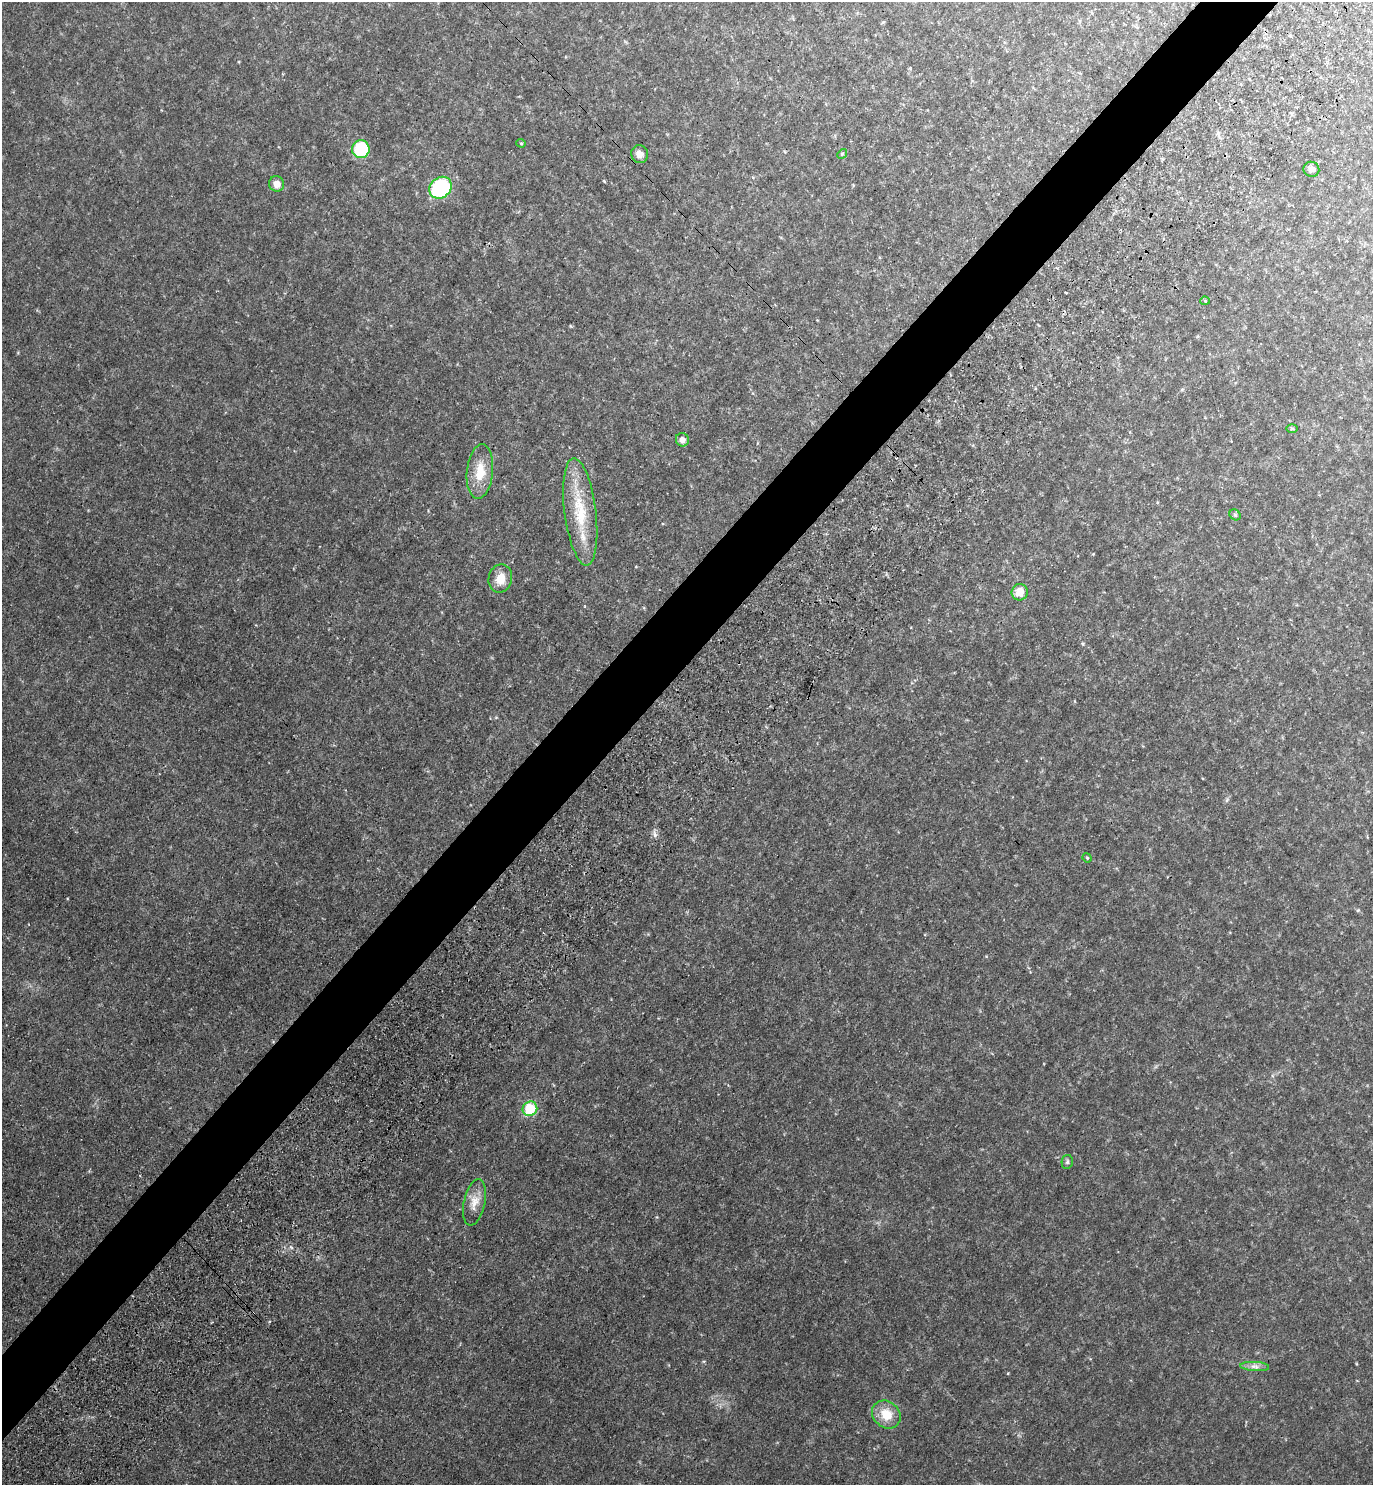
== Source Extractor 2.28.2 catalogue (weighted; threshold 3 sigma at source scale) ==
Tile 10 of 4 x 4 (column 2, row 3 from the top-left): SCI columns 1716-3086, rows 1574-3056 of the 6072 x 6068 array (HDU 1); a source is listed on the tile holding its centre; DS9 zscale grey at full resolution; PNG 1375 x 1487 px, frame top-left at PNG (2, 2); each listed source drawn as its Kron ellipse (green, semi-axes under 4 px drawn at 4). Shown black and unused: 5% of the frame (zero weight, under 3 of 4 exposures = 6% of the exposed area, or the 3 px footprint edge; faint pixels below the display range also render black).
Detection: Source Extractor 2.28.2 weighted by HDU 2 'WHT'; one run over the whole footprint, this tile lists its part. Background 0.0797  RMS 0.012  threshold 0.052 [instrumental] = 3 sigma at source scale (4.5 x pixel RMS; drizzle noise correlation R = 1.50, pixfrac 1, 0.05/0.05 arcsec/px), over >= 5 px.
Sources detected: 22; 1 cosmic-ray / hot-pixel residue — neither listed nor drawn; the other 21 listed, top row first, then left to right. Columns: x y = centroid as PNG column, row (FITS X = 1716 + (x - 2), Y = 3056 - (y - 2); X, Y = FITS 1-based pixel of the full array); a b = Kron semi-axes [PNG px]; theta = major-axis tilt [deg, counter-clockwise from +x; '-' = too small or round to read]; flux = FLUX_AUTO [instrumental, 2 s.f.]
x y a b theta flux
521 143 4 4 - 1
361 149 9 8 - 57
640 154 9 8 - 5.7
842 154 5 4 - 1.3
1311 169 8 7 - 4.3
276 184 8 7 - 7.7
440 188 12 10 41 90
1205 301 4 4 - 1.1
1292 428 6 4 0 1.5
682 440 7 6 - 5.8
480 472 27 13 84 23
580 512 54 15 -83 48
1235 515 6 5 - 1.8
500 579 14 11 77 14
1020 592 8 8 - 13
1087 858 5 4 - 1.1
530 1109 7 7 - 41
1067 1162 7 5 78 2
474 1202 24 10 78 12
1255 1366 14 4 -3 4.6
886 1415 15 13 -41 19
Unlisted compact peaks at least as high as the median listed source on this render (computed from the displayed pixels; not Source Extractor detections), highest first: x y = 655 835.